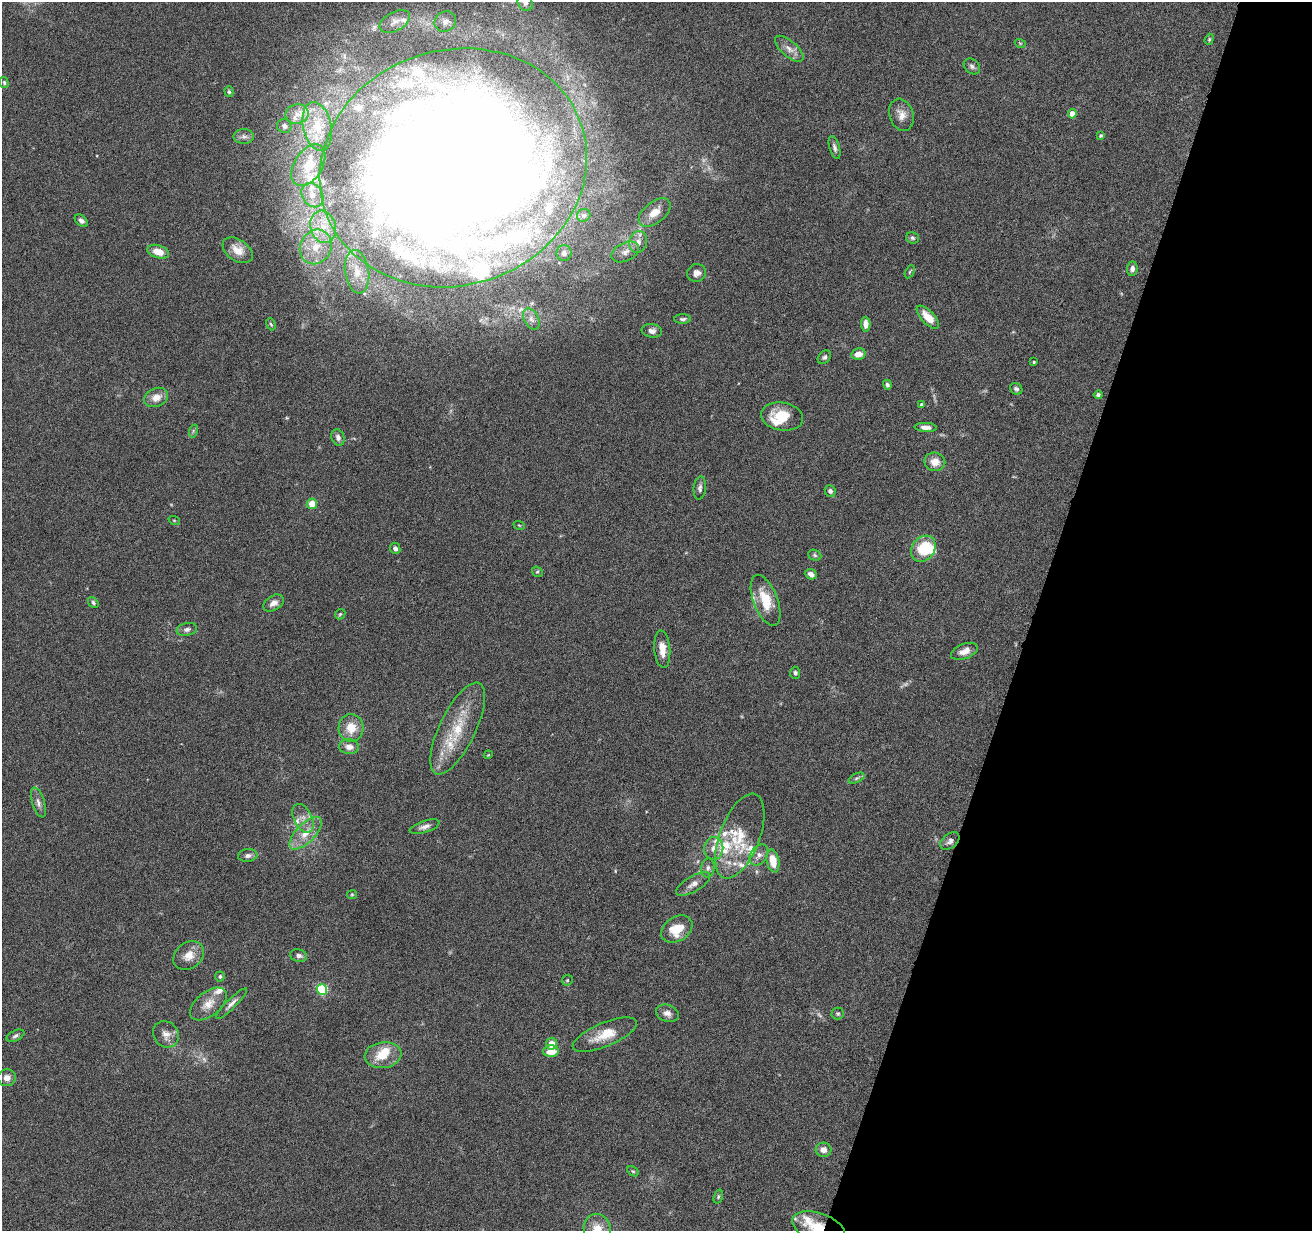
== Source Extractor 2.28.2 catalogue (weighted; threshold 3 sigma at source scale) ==
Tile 8 of 4 x 4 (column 4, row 2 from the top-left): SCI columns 3935-5244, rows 2712-3940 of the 5244 x 5296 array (HDU 1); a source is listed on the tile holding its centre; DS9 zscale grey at full resolution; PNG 1314 x 1233 px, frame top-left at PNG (2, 2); each listed source drawn as its Kron ellipse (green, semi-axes under 4 px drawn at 4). Shown black and unused: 21% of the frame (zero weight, under 4 of 8 exposures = <1% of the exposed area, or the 3 px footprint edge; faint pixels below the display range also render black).
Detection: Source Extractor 2.28.2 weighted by HDU 2 'WHT'; one run over the whole footprint, this tile lists its part. Background 0.0779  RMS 0.0044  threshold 0.0181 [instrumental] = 3 sigma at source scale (4.09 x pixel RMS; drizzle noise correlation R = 1.36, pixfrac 0.8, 0.05/0.05 arcsec/px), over >= 5 px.
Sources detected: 146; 4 too faint to see at this stretch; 2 inside a brighter object's white glare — neither listed nor drawn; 28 inside a brighter listed object's ellipse — not listed separately; the other 112 listed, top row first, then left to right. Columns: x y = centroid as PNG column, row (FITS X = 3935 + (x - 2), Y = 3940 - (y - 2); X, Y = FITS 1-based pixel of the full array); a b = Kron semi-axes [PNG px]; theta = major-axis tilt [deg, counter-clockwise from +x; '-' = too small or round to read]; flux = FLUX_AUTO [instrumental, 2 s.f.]
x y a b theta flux
525 3 8 7 - 1.3
395 21 16 9 27 3.2
445 21 11 10 - 2.4
1209 39 6 4 70 0.5
1020 43 5 3 - 0.39
789 49 17 7 -41 3
972 66 9 6 -43 1.2
4 82 6 4 -74 0.63
229 92 5 4 - 0.58
297 114 11 9 12 3.8
1072 114 4 4 - 4.5
901 115 16 12 -72 3.9
284 126 7 7 - 1.4
317 127 25 14 -77 10
244 136 10 7 -1 1.7
1101 136 4 4 - 0.6
835 148 12 5 -73 1.3
308 165 23 14 58 9.2
453 168 135 117 18 1500
312 195 13 10 -57 4
655 213 18 10 38 5.7
584 215 7 6 - 1.1
81 221 7 5 -43 1.3
323 227 16 13 -73 7.7
912 238 6 5 - 0.77
638 242 11 8 72 2.9
316 247 18 15 63 10
238 250 17 10 -34 5.2
158 252 11 6 -17 5.4
625 252 15 9 26 3.1
564 253 8 7 - 1.6
1132 269 7 5 83 1.6
357 272 22 12 -81 7.5
910 272 7 3 63 0.49
697 273 9 8 - 2
928 317 15 6 -47 5.9
531 319 11 7 -63 2
683 319 8 4 1 0.92
271 324 6 4 -66 0.53
866 324 7 4 -88 2.4
652 331 10 6 -8 1.8
858 354 7 5 14 3.4
824 357 8 5 47 0.95
1034 362 3 3 - 0.49
887 385 5 4 - 0.87
1016 389 6 5 - 0.98
1098 395 4 4 - 0.78
156 397 12 9 23 4
922 405 4 3 - 1.1
782 417 21 14 -10 10
926 427 11 4 -4 2.1
193 431 7 4 73 0.6
338 437 8 6 -70 1.6
935 462 10 9 - 4.5
700 488 12 6 84 1.3
830 491 6 5 - 1
312 504 5 5 - 5.3
174 520 5 3 - 0.32
519 525 6 3 -19 0.42
395 548 6 5 - 1.3
923 549 14 11 52 15
815 555 7 5 -23 0.77
537 572 5 5 - 0.6
811 574 6 5 - 1.7
766 600 27 12 -69 11
93 603 6 4 -53 0.81
274 603 11 7 32 2.2
340 614 6 4 44 0.56
187 629 10 6 12 1.3
662 649 19 8 -85 4.4
964 651 14 7 21 3.2
795 673 6 5 - 0.84
351 728 14 12 86 6.7
458 728 50 18 64 18
349 747 10 7 -5 2.8
488 755 4 3 - 0.34
857 778 8 4 27 0.81
38 802 15 6 -73 2
303 818 15 9 -64 3.6
425 827 15 6 18 1.9
306 833 21 9 46 6.4
740 836 45 20 69 17
950 841 11 7 39 1.7
714 848 11 9 82 3.7
248 855 10 6 7 1.6
759 855 11 8 54 2.2
773 861 11 6 -78 7
708 868 9 6 81 1.5
693 884 19 8 30 3.1
352 894 5 4 - 0.45
677 929 17 12 32 9.5
189 956 16 13 39 5
299 956 8 6 -13 1.4
220 976 5 5 - 0.83
567 980 6 5 - 0.55
322 990 5 5 - 36
208 1004 21 12 39 5.5
231 1004 21 4 45 2
667 1013 12 8 -20 2.3
838 1014 6 6 - 0.75
166 1034 14 12 -52 3.2
605 1035 34 12 23 8.9
15 1036 9 5 26 0.98
551 1044 6 5 - 4.4
551 1051 8 6 4 6
383 1055 18 13 7 8.8
7 1078 9 8 - 2.6
824 1150 8 7 - 2.6
633 1171 6 4 -28 0.56
718 1196 7 4 72 0.63
819 1228 27 14 -19 12
597 1229 15 13 -71 6.5
Overlapping masked pixels (flux is a lower limit): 1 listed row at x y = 819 1228
Isophote crosses this tile's border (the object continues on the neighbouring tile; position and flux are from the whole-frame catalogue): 4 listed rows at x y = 525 3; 453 168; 819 1228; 597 1229